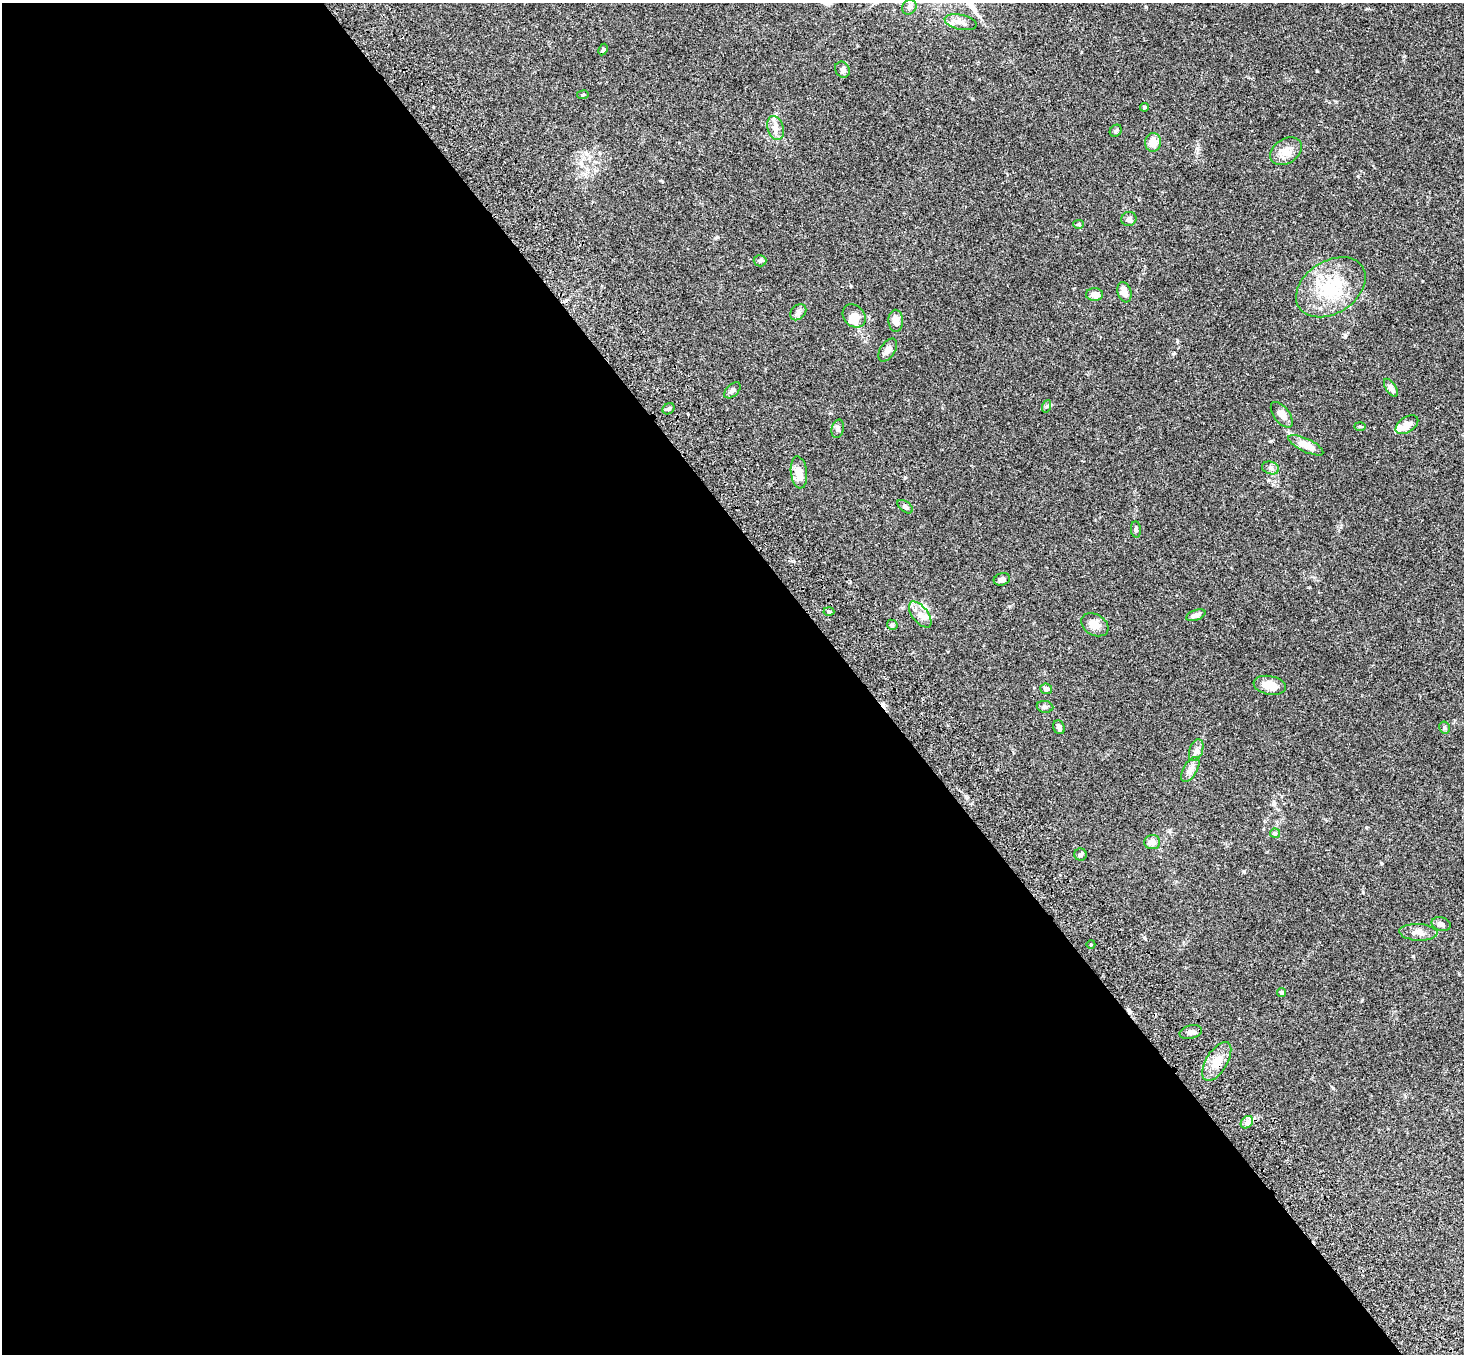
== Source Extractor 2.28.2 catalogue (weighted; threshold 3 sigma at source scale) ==
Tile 9 of 4 x 4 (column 1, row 3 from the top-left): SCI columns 108-1569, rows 1727-3078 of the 6061 x 6017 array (HDU 1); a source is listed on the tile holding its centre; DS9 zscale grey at full resolution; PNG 1466 x 1356 px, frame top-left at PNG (2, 3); each listed source drawn as its Kron ellipse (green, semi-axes under 4 px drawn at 4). Shown black and unused: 59% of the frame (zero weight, under 3 of 4 exposures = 6% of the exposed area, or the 3 px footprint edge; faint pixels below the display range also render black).
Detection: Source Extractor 2.28.2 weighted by HDU 2 'WHT'; one run over the whole footprint, this tile lists its part. Background 0.0593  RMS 0.0053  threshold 0.0237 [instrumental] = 3 sigma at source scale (4.5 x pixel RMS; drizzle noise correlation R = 1.50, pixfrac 1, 0.05/0.05 arcsec/px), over >= 5 px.
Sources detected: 61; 1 cosmic-ray / hot-pixel residue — neither listed nor drawn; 4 inside a brighter listed object's ellipse — not listed separately; the other 56 listed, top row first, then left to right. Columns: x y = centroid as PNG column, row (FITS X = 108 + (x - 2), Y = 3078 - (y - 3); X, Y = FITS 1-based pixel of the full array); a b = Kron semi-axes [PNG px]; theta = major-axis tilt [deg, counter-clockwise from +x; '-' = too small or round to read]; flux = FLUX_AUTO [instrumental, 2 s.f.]
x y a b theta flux
909 7 8 6 46 1.9
961 22 16 7 -13 3
603 49 6 4 62 0.71
842 70 8 7 - 1.6
583 95 6 3 9 0.51
1144 107 4 4 - 0.95
775 128 12 8 -74 3.2
1116 131 6 5 - 0.94
1153 142 9 8 - 5.3
1286 151 17 12 33 6
1129 219 7 7 - 1.6
1079 224 5 4 - 0.68
760 261 6 5 - 0.98
1331 287 38 26 33 27
1124 292 10 6 -73 3.8
1095 294 8 6 -1 2.8
798 312 9 7 44 1.8
854 316 13 10 -47 5.9
896 321 11 7 -89 4.3
888 350 13 7 57 2.7
1391 388 10 5 -56 2.2
732 390 10 6 44 1.3
1047 406 6 4 70 0.75
668 409 6 5 - 1.1
1282 415 15 7 -53 3.2
1407 425 12 7 33 4.3
1360 426 6 4 -2 0.61
838 429 9 6 75 1.3
1306 445 19 6 -26 7.1
1271 468 8 6 -16 1.7
799 472 16 8 -84 5.9
905 507 9 5 -38 1.2
1136 529 8 5 -84 1
1002 579 8 6 16 1.9
829 611 5 3 - 0.62
920 615 15 7 -52 3.8
1196 615 10 5 20 2
892 625 6 4 -47 0.78
1095 625 15 10 -30 4.7
1270 685 16 9 -10 7.3
1046 689 6 5 - 2.2
1045 707 8 5 -8 1.2
1059 727 7 5 -67 1.6
1444 727 6 5 - 0.88
1196 750 11 6 70 2.1
1190 769 14 7 60 2.6
1275 833 5 5 - 0.67
1152 842 8 7 - 3.2
1080 854 6 6 - 1.2
1441 924 10 7 -14 1.9
1418 932 19 8 -3 3.6
1091 944 4 3 - 0.43
1282 993 4 4 - 1
1191 1032 11 7 12 2.4
1217 1061 22 10 59 8.5
1247 1122 7 5 45 1.5
Overlapping masked pixels (flux is a lower limit): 1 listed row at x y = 1217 1061
Unlisted compact peaks at least as high as the median listed source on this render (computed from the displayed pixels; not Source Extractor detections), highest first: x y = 1345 335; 1413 956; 1381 863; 1270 441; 1244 871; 1333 1088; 1363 892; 1009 606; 1144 937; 1362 1000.